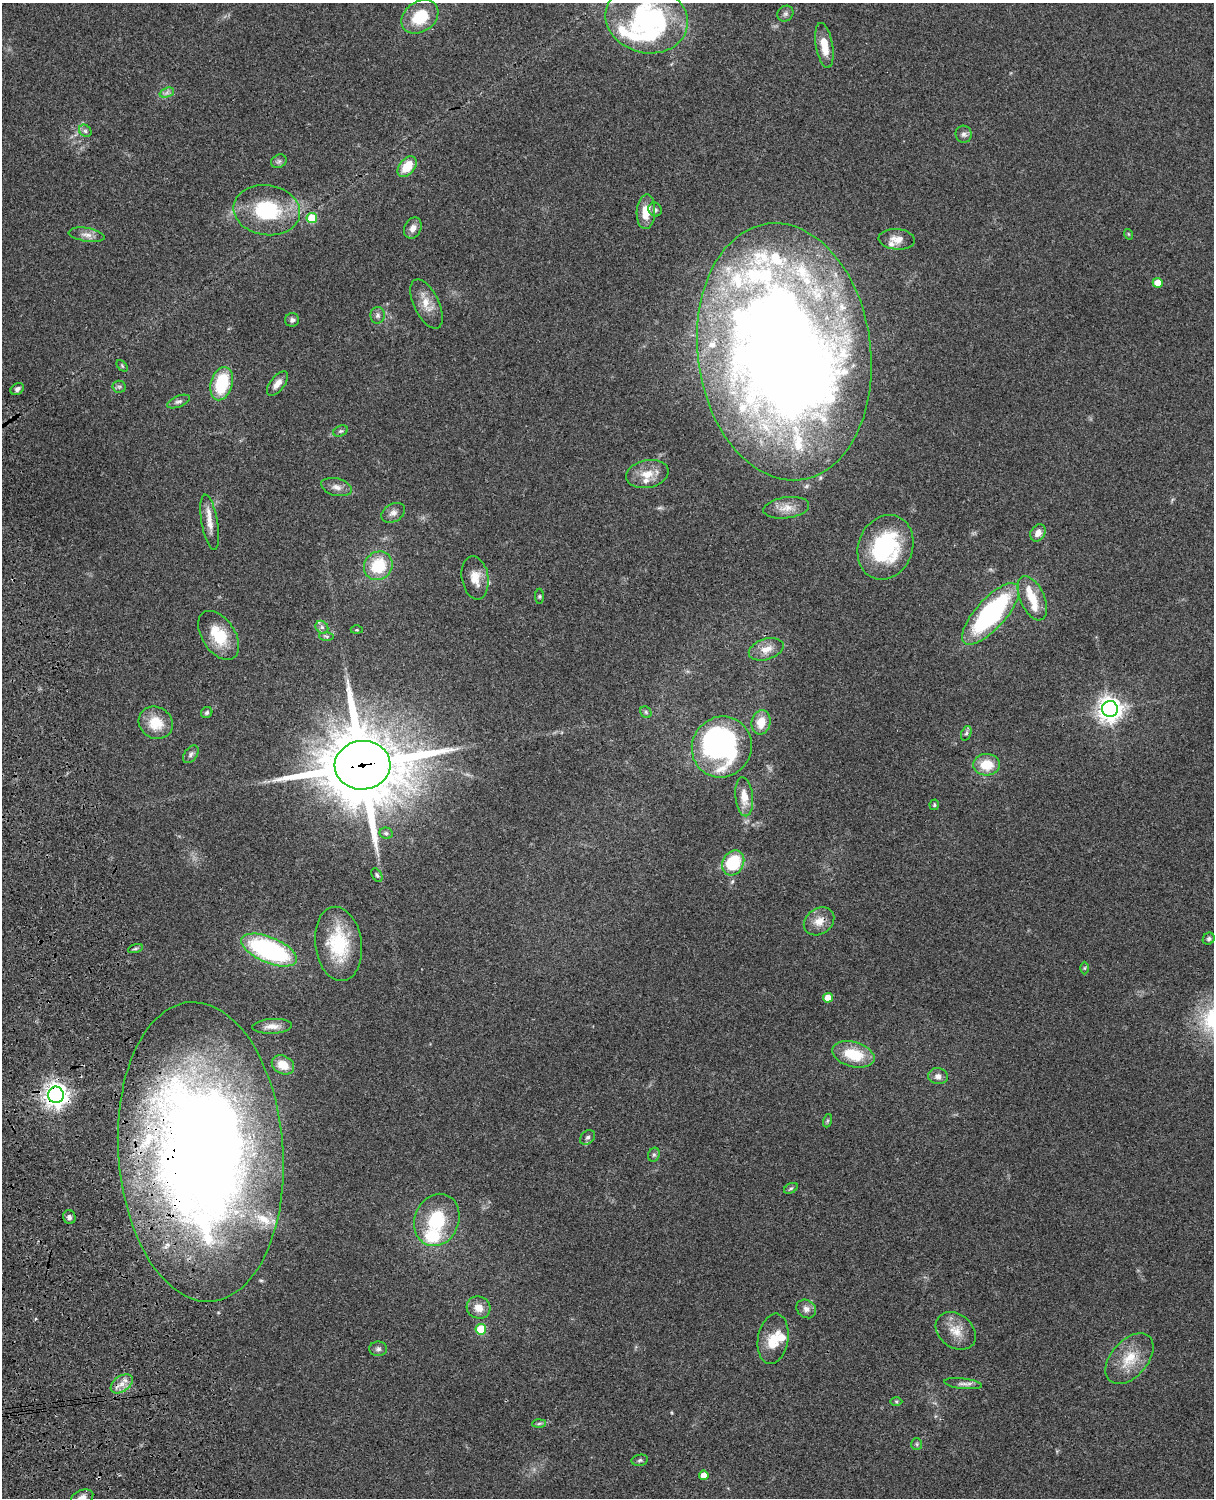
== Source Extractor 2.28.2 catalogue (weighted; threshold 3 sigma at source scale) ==
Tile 7 of 4 x 3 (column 3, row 2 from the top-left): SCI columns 2545-3756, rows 1773-3268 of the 5087 x 4927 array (HDU 1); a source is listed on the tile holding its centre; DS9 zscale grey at full resolution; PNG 1216 x 1500 px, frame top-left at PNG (2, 3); each listed source drawn as its Kron ellipse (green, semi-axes under 4 px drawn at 4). Shown black and unused: <1% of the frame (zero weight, under 3 of 4 exposures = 6% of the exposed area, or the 3 px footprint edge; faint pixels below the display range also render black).
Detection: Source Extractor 2.28.2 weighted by HDU 2 'WHT'; one run over the whole footprint, this tile lists its part. Background 0.0768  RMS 0.0057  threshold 0.0259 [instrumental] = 3 sigma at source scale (4.5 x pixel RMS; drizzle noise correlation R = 1.50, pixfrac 1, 0.05/0.05 arcsec/px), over >= 5 px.
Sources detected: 117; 4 inside a brighter object's white glare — neither listed nor drawn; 18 inside a brighter listed object's ellipse — not listed separately; the other 95 listed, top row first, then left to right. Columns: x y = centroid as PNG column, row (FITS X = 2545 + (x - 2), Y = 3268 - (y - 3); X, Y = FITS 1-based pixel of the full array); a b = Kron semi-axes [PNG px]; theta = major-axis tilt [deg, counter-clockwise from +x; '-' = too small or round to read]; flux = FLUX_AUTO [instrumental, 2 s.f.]
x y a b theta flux
785 14 8 7 - 1.6
420 17 20 15 35 20
647 19 42 34 -14 68
824 45 23 8 -80 10
167 92 7 4 20 1.7
85 131 7 5 -44 1.3
964 134 8 8 - 2
279 161 8 6 26 1.5
407 167 12 8 50 12
267 210 33 25 -8 40
655 210 7 6 - 1.5
646 212 17 9 87 9.3
312 218 5 5 - 17
413 228 11 8 65 3.8
1128 234 5 3 - 0.51
87 235 18 6 -8 3.8
897 239 18 10 -5 5.4
1158 283 5 5 - 7
427 304 26 12 -64 8.7
378 315 8 7 - 1.8
292 320 7 6 - 1.7
784 352 129 86 -83 950
122 366 7 4 -46 0.76
222 384 17 10 73 28
277 384 14 7 51 4.1
119 387 6 6 - 1.2
17 389 7 5 37 1.7
178 401 12 5 21 1.8
341 431 8 5 25 1.1
647 474 21 13 11 9.4
336 487 16 8 -15 3.9
786 508 23 10 8 6.9
393 513 13 9 30 3
210 522 28 8 -80 6.5
1038 533 9 7 58 3.4
885 547 33 27 68 55
378 566 15 13 48 23
475 578 22 13 -80 8.5
540 596 8 4 -90 0.85
1032 598 24 12 -66 12
991 614 39 15 48 100
322 627 7 5 -45 1.5
357 630 6 3 0 0.61
219 635 27 16 -56 18
327 636 7 4 -1 0.96
766 649 18 10 18 6.8
1110 709 8 8 - 540
646 712 6 5 - 0.97
207 713 6 5 - 1.2
761 722 12 9 75 8.7
156 723 17 15 -32 13
966 733 7 5 68 1.3
722 747 31 29 58 110
191 754 10 6 53 1.8
362 765 28 24 3 6300
987 765 13 10 4 13
744 797 20 9 -84 8.5
934 805 5 4 - 0.86
386 833 7 5 -11 1.5
733 863 13 10 61 28
377 875 7 4 -60 1.1
819 921 16 12 35 6.7
1209 939 6 5 - 1.2
338 944 37 23 -82 35
135 949 8 3 19 0.97
269 950 29 13 -22 86
1085 968 6 4 89 0.75
828 998 5 5 - 6.4
272 1026 20 7 3 4.8
853 1054 21 12 -16 19
283 1065 12 9 -27 9
938 1076 10 8 -10 3.1
56 1095 8 8 - 490
827 1121 7 4 71 0.9
588 1137 8 6 43 1.6
201 1152 150 82 -86 850
654 1155 7 5 68 1.2
791 1188 7 4 29 0.96
69 1217 7 6 - 1.9
437 1220 27 22 68 30
479 1308 12 11 - 6.2
806 1309 10 8 -36 3
481 1329 5 5 - 23
956 1331 22 16 -37 9.6
773 1339 25 15 80 13
378 1349 9 7 -1 1.8
1129 1359 30 18 48 16
122 1384 12 8 35 4.7
963 1384 19 5 -6 2.6
896 1401 6 4 -1 0.78
539 1424 7 4 3 0.99
917 1444 6 5 - 0.97
640 1460 8 5 10 1.2
704 1475 5 4 - 6.3
82 1497 11 7 20 3.3
Overlapping masked pixels (flux is a lower limit): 5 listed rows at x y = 784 352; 362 765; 56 1095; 201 1152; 122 1384
Isophote crosses this tile's border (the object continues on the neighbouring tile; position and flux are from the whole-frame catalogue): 1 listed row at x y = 82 1497